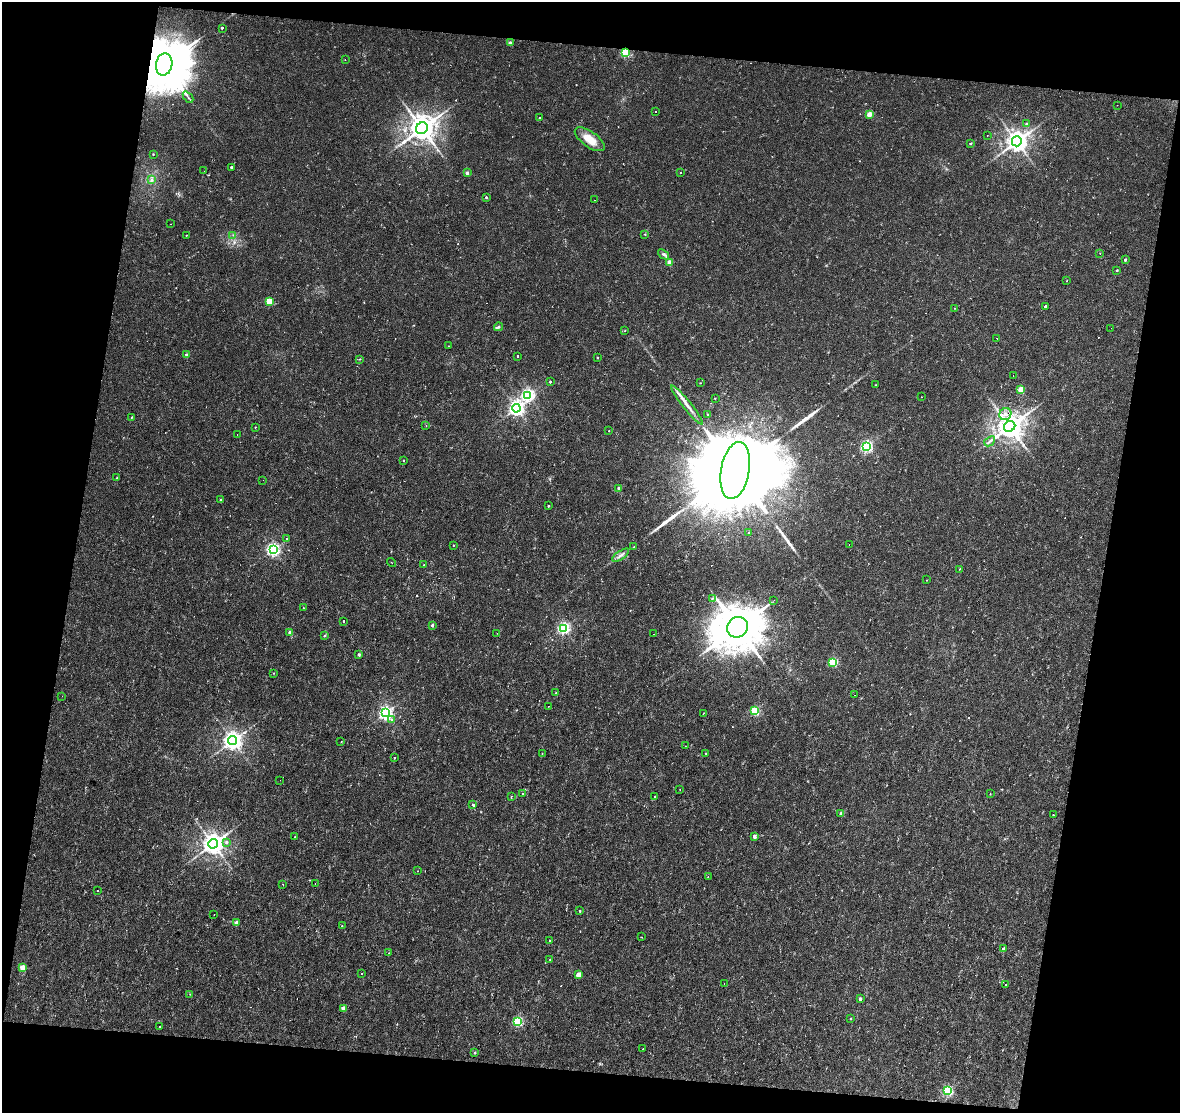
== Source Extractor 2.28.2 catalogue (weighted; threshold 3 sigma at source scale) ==
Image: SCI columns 1-2356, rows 126-2346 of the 2356 x 2456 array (HDU 1 of 3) = the unmasked area's bounding box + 8 px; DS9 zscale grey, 2 x 2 block average (1 PNG px = mean of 2 x 2 image px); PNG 1182 x 1115 px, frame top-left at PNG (2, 2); each listed source drawn as its Kron ellipse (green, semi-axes under 4 px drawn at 4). Shown black and unused: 20% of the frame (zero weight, under 2 of 3 exposures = <1% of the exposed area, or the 3 px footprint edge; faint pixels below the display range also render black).
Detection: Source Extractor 2.28.2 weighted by HDU 2 'WHT'. Background 0.00937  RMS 0.0025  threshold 0.011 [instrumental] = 3 sigma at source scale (4.5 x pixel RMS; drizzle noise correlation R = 1.50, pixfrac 1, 0.0396/0.0396 arcsec/px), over >= 5 px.
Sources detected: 184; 1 inside a brighter object's white glare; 26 cosmic-ray / hot-pixel residue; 3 long thin detections or spike segments (spike, bleed or trail) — neither listed nor drawn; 1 inside a brighter listed object's ellipse — not listed separately; the other 153 listed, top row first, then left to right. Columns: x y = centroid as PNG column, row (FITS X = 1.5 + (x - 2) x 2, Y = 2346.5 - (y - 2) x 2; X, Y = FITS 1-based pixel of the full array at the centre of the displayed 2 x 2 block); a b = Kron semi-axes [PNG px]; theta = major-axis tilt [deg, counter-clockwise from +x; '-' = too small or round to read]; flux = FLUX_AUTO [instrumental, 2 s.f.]
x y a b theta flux
222 28 2 2 - 1.9
510 43 3 3 - 1.5
625 53 3 3 - 45
345 59 2 2 - 0.24
164 64 11 8 79 4500
188 97 6 2 -49 0.76
1117 105 2 2 - 0.26
656 112 2 2 - 0.36
869 114 3 2 - 8.7
540 117 2 2 - 1.4
1027 123 3 2 - 0.5
422 128 6 5 - 880
987 135 2 2 - 0.2
590 139 17 7 -36 10
1017 141 5 4 - 520
970 143 2 2 - 0.85
153 154 3 2 - 0.5
231 167 2 2 - 1.2
204 171 2 2 - 0.75
467 173 2 2 - 2.7
680 173 2 2 - 0.46
152 180 3 3 - 0.95
486 197 2 2 - 2.2
594 200 2 2 - 0.47
170 224 2 2 - 0.41
645 234 3 2 - 0.42
186 235 2 2 - 0.39
233 235 3 2 - 0.35
1100 253 2 2 - 0.16
663 254 6 3 -39 1.1
1125 260 2 2 - 1.3
669 263 3 2 - 9
1117 270 2 2 - 0.6
1067 281 2 2 - 0.8
269 301 3 3 - 18
1045 306 2 2 - 1.1
955 308 2 2 - 0.67
499 327 4 3 - 0.84
1111 328 2 2 - 0.6
625 330 2 2 - 0.57
997 338 2 2 - 1
449 346 2 2 - 0.22
186 354 3 2 - 1.2
517 356 2 2 - 2.5
597 358 2 2 - 0.5
360 359 3 2 - 0.42
1013 375 2 2 - 1.1
550 382 2 2 - 1.8
700 383 2 2 - 0.25
875 385 2 2 - 0.24
1021 390 3 3 - 16
528 395 4 4 - 120
921 397 2 2 - 0.27
715 399 2 2 - 0.63
687 405 24 4 -52 5.2
516 408 4 4 - 210
707 414 2 2 - 0.37
1005 414 6 5 - 3.1
131 417 2 2 - 0.3
426 426 2 2 - 0.49
1010 426 6 5 - 870
255 427 3 2 - 0.38
609 431 2 2 - 0.64
237 434 2 2 - 1.6
990 441 6 2 40 1.3
866 446 3 3 - 100
403 460 2 2 - 0.48
735 470 29 14 79 27000
117 478 3 2 - 0.39
263 480 2 2 - 0.27
619 488 2 2 - 2.3
221 500 2 2 - 1.1
549 506 2 2 - 0.77
749 533 2 2 - 1
287 539 2 2 - 1.3
453 545 2 2 - 0.32
849 545 2 2 - 0.49
634 547 2 2 - 0.87
273 549 4 4 - 140
621 555 10 2 34 1.7
392 563 5 2 - 0.29
424 565 2 2 - 0.34
960 569 3 2 - 0.35
927 580 2 2 - 0.7
712 599 3 2 - 0.54
774 600 2 2 - 0.2
303 608 2 2 - 0.27
343 621 2 2 - 0.8
432 625 3 2 - 1.4
738 627 11 10 - 3500
563 628 3 3 - 110
290 632 3 3 - 2.5
497 633 2 2 - 0.46
654 634 2 2 - 0.29
324 636 3 3 - 0.57
359 655 2 2 - 1.4
833 662 3 3 - 41
274 673 2 2 - 0.33
556 693 2 2 - 0.46
855 695 2 2 - 2.3
62 696 2 2 - 0.56
548 706 2 2 - 0.19
755 711 4 3 - 38
386 713 4 4 - 170
703 714 2 2 - 1.1
392 720 4 3 - 1
233 740 4 4 - 360
341 742 2 2 - 0.42
685 746 2 2 - 0.32
542 753 2 2 - 1
706 753 2 2 - 0.29
394 758 2 2 - 0.65
280 780 2 2 - 0.29
680 789 2 2 - 0.19
523 794 2 2 - 1.6
990 794 2 2 - 0.32
654 796 2 2 - 1.8
511 797 2 2 - 1.1
473 805 4 2 - 0.91
841 813 2 2 - 3.1
1053 815 2 2 - 1.3
754 836 3 3 - 2.6
295 837 2 2 - 0.59
226 842 4 3 - 1.4
213 844 5 4 - 490
417 871 2 2 - 0.18
708 877 2 2 - 0.29
282 884 2 2 - 0.24
315 884 2 2 - 0.41
97 890 2 2 - 1.5
580 911 2 2 - 0.66
214 915 2 2 - 0.16
236 923 2 2 - 4.4
342 926 2 2 - 0.77
641 937 2 2 - 0.27
550 940 2 2 - 0.45
1004 949 3 2 - 2.7
389 953 2 2 - 0.31
550 959 2 2 - 0.22
23 967 3 2 - 7.8
362 973 2 2 - 1.6
579 974 3 2 - 5.6
724 983 2 2 - 0.17
1006 984 2 2 - 1.4
190 994 2 2 - 0.25
860 999 2 2 - 2.3
343 1008 2 2 - 4.5
851 1019 2 2 - 0.54
518 1021 3 3 - 51
160 1027 2 2 - 7.4
643 1049 2 2 - 0.47
475 1053 2 2 - 0.84
947 1090 3 3 - 61
Overlapping masked pixels (flux is a lower limit): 4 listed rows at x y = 625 53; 164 64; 1005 414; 1010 426
Diffuse or blended objects may show on this block-average render without a row.